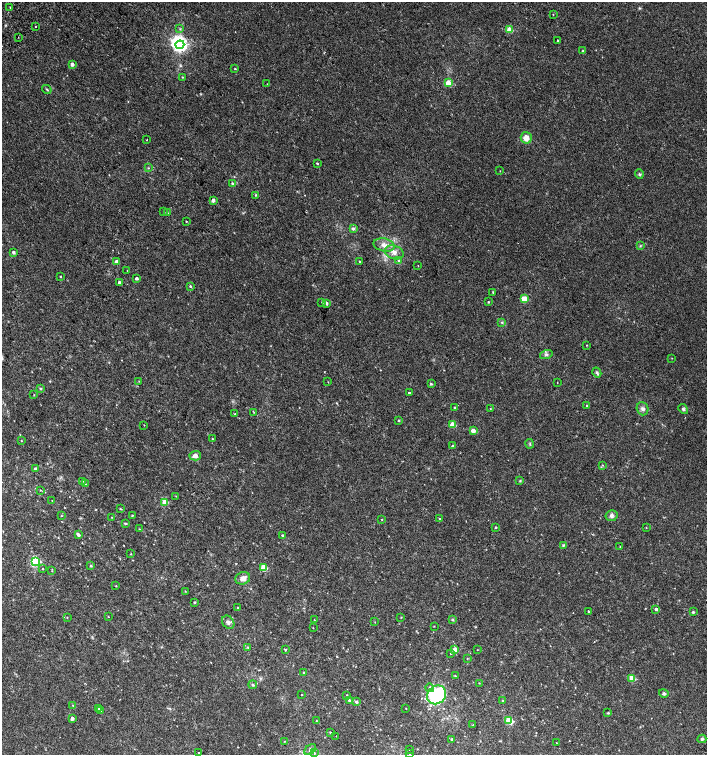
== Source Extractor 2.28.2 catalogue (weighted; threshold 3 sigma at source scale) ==
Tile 11 of 4 x 4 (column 3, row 3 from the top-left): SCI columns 2998-4406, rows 1541-3046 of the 6060 x 6084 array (HDU 1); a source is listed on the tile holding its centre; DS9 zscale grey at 2 x 2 block average (1 PNG px = mean of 2 x 2 image px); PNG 709 x 757 px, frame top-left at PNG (2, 2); each listed source drawn as its Kron ellipse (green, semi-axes under 4 px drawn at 4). Shown black and unused: <1% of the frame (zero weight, under 2 of 3 exposures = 2% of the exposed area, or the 3 px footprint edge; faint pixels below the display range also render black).
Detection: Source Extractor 2.28.2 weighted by HDU 2 'WHT'; one run over the whole footprint, this tile lists its part. Background 0.00358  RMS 0.0025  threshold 0.0114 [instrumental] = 3 sigma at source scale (4.5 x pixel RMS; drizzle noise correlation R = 1.50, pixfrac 1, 0.0396/0.0396 arcsec/px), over >= 5 px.
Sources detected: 162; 1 inside a brighter object's white glare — neither listed nor drawn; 1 inside a brighter listed object's ellipse — not listed separately; the other 160 listed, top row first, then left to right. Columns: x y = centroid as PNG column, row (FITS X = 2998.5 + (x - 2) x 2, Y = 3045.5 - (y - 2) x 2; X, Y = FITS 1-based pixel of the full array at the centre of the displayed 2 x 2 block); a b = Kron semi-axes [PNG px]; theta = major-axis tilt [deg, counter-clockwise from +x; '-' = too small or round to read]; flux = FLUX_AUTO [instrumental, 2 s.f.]
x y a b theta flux
10 7 2 2 - 0.55
553 15 2 2 - 0.5
36 26 2 2 - 1
180 29 3 2 - 0.5
509 29 3 3 - 13
18 37 2 2 - 0.25
558 40 2 2 - 0.81
180 45 4 4 - 170
583 51 2 2 - 1.2
72 64 3 2 - 2.3
235 69 2 2 - 0.91
182 77 2 2 - 0.24
448 83 3 3 - 16
267 84 2 2 - 0.2
47 89 5 2 - 0.58
526 138 6 5 - 4.6
146 140 2 2 - 0.26
317 163 2 2 - 0.52
148 168 3 2 - 0.35
500 171 2 2 - 0.2
639 174 5 3 - 0.72
233 184 3 3 - 1.3
256 195 4 2 - 0.38
213 200 2 2 - 2.5
164 212 3 2 - 0.39
168 213 3 2 - 0.31
186 221 2 2 - 0.29
353 229 3 3 - 1.1
384 245 11 6 -13 3.6
640 246 3 2 - 0.44
13 252 2 2 - 2
394 252 9 6 -20 3.5
399 260 3 3 - 0.69
359 261 2 2 - 0.6
116 262 3 2 - 4.9
418 266 2 2 - 0.19
127 270 2 2 - 0.26
60 277 2 2 - 0.34
136 278 2 2 - 1.6
120 282 3 2 - 2
190 286 3 2 - 0.74
493 292 3 3 - 0.44
524 299 3 3 - 16
322 302 2 2 - 0.3
488 302 2 2 - 0.53
326 303 2 2 - 2.7
502 322 3 3 - 0.64
587 345 2 2 - 0.28
546 354 6 4 17 1.4
672 358 3 2 - 0.2
597 373 5 4 - 1.1
139 381 3 2 - 0.3
328 382 2 2 - 0.25
557 383 2 2 - 0.18
431 384 4 3 - 0.55
41 389 4 3 - 0.59
409 393 2 2 - 2.2
34 395 3 2 - 0.26
587 406 2 2 - 0.62
454 408 3 2 - 0.57
490 409 2 2 - 0.24
643 409 7 6 - 1.8
683 409 5 4 - 1
254 412 3 2 - 0.37
234 414 2 2 - 0.29
399 421 3 2 - 0.56
452 424 3 3 - 11
144 425 2 2 - 0.24
473 431 3 2 - 6.1
213 439 2 2 - 0.37
21 441 2 2 - 0.25
530 444 5 2 - 0.51
452 446 4 3 - 0.53
195 456 6 4 3 2.6
602 465 3 2 - 0.33
35 469 4 3 - 0.82
82 481 3 3 - 0.56
520 481 4 3 - 0.45
85 484 2 2 - 0.34
40 490 3 2 - 0.29
176 496 3 2 - 0.25
52 501 2 2 - 0.18
165 502 3 3 - 15
120 509 3 2 - 0.39
132 515 3 2 - 0.37
61 516 3 2 - 0.28
611 516 6 5 - 1.8
112 517 2 2 - 0.21
382 519 2 2 - 0.29
440 519 2 2 - 0.33
126 524 4 2 - 0.56
496 527 2 2 - 0.64
646 528 3 2 - 0.28
139 529 3 2 - 0.24
78 534 4 3 - 1.9
283 535 4 2 - 0.47
563 545 4 3 - 0.6
620 547 2 2 - 0.33
131 554 2 2 - 0.29
35 561 3 3 - 63
91 565 4 3 - 0.65
264 568 3 3 - 19
43 569 2 2 - 0.33
52 571 3 2 - 0.32
243 578 7 6 - 3.5
116 586 2 2 - 0.3
185 591 2 2 - 0.24
194 602 3 2 - 0.58
238 607 2 2 - 0.32
656 609 2 2 - 1.7
588 611 2 2 - 0.52
693 612 3 3 - 0.69
67 617 3 2 - 0.24
108 617 2 2 - 0.21
401 617 3 2 - 0.28
314 620 2 2 - 0.21
453 620 4 3 - 0.5
228 622 7 5 -55 2.1
375 622 2 2 - 0.28
434 626 3 2 - 0.24
313 628 2 2 - 0.22
248 647 3 2 - 0.36
455 649 3 2 - 6.8
285 650 3 2 - 0.49
477 650 2 2 - 0.19
451 653 2 2 - 0.61
467 659 3 2 - 0.23
304 673 4 3 - 0.72
455 676 3 2 - 0.44
632 678 3 3 - 16
479 683 2 2 - 0.25
253 685 4 4 - 0.9
430 688 4 3 - 0.83
664 693 5 4 - 0.93
301 695 2 2 - 0.23
347 695 3 2 - 0.32
437 695 10 8 42 51
349 700 4 3 - 0.62
502 700 3 2 - 0.36
356 702 3 3 - 1.2
73 705 3 2 - 0.21
406 708 2 2 - 0.22
98 709 3 2 - 0.82
101 710 2 2 - 0.39
608 713 4 3 - 0.49
72 719 2 2 - 2.4
509 720 3 3 - 27
316 721 2 2 - 0.23
473 725 2 2 - 0.22
330 732 2 2 - 0.37
336 736 2 2 - 0.19
452 739 2 2 - 0.77
702 739 4 3 - 0.99
284 741 2 2 - 0.27
556 743 2 2 - 0.21
310 749 6 4 40 1.7
409 750 2 2 - 0.2
199 753 2 2 - 0.71
314 753 3 2 - 0.44
409 754 2 2 - 0.27
Diffuse or blended objects may show on this block-average render without a row.